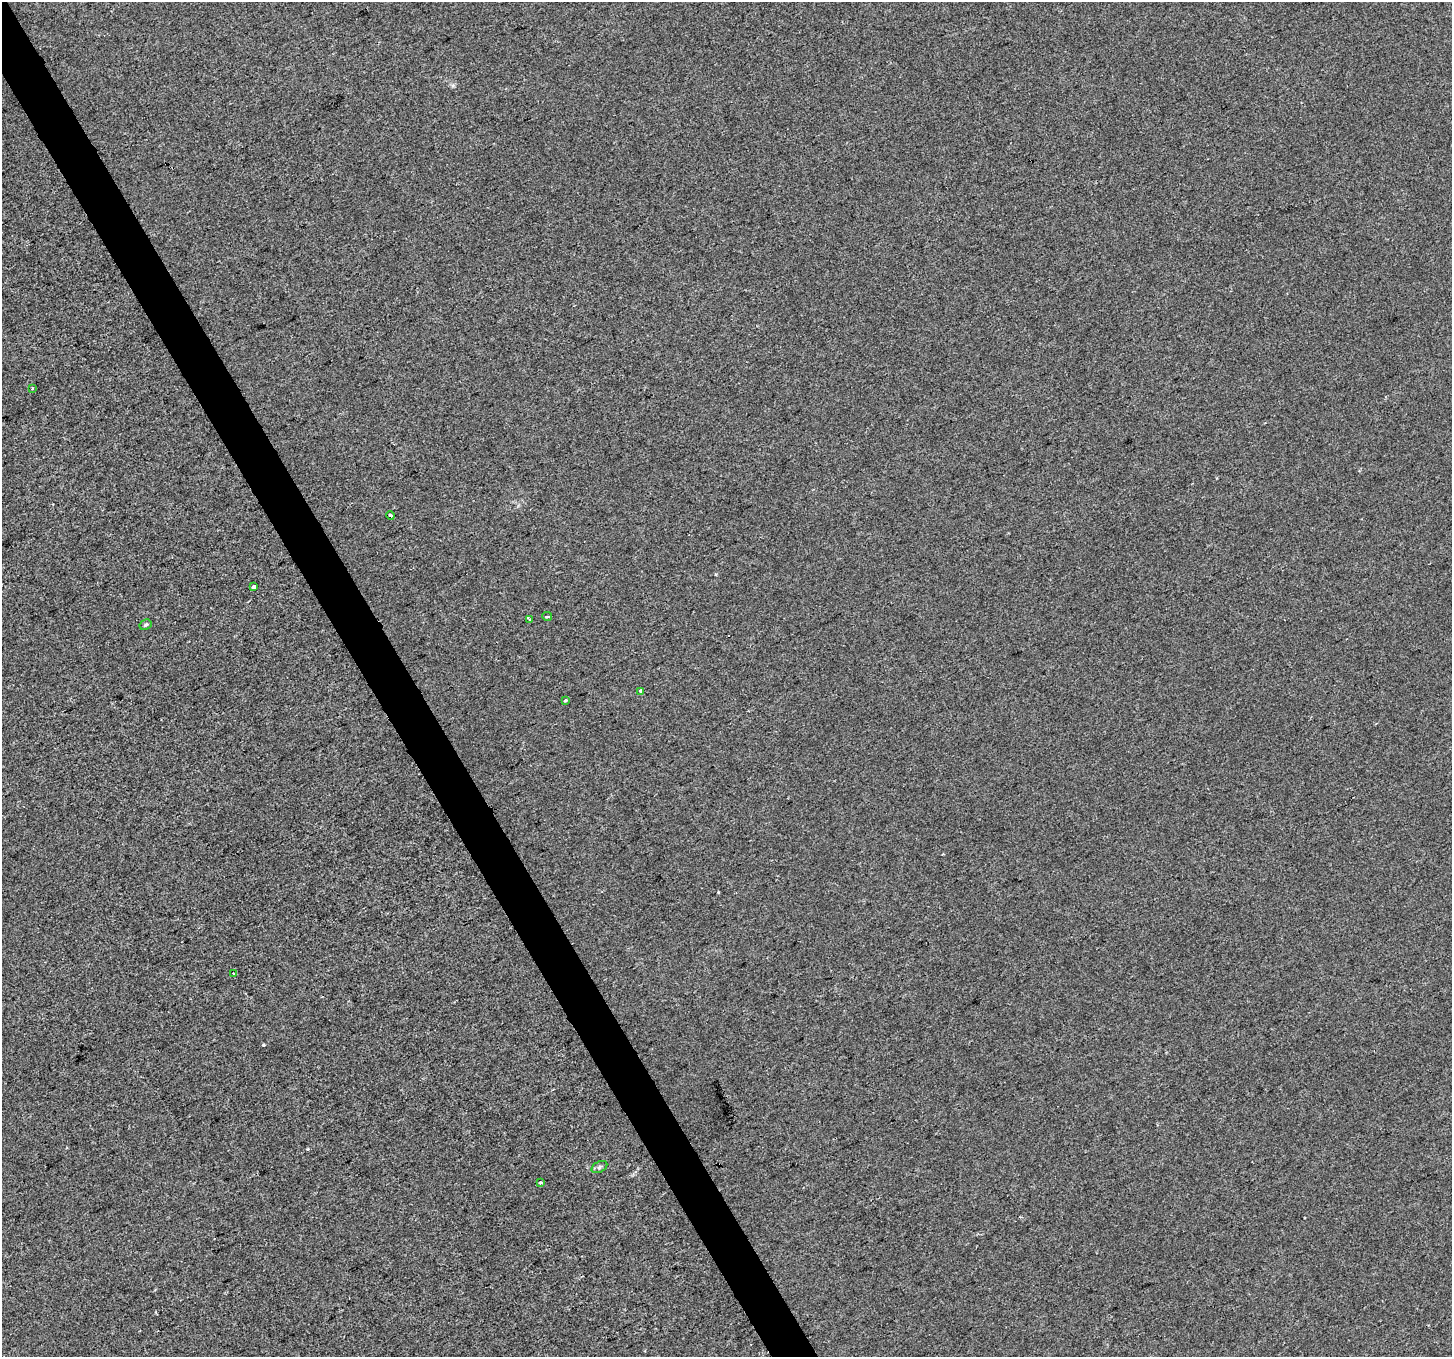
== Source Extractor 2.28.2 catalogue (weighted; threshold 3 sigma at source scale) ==
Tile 11 of 4 x 4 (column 3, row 3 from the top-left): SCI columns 2901-4350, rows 1520-2874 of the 5799 x 5687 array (HDU 1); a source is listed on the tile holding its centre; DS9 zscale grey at full resolution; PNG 1454 x 1359 px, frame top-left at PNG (2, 2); each listed source drawn as its Kron ellipse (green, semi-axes under 4 px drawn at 4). Shown black and unused: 3% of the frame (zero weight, under 2 of 3 exposures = <1% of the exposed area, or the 3 px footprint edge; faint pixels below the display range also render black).
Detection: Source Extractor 2.28.2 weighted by HDU 2 'WHT'; one run over the whole footprint, this tile lists its part. Background 0.00151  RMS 0.0057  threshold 0.0255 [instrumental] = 3 sigma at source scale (4.5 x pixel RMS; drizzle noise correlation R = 1.50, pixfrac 1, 0.0396/0.0396 arcsec/px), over >= 5 px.
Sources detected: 12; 1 cosmic-ray / hot-pixel residue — neither listed nor drawn; the other 11 listed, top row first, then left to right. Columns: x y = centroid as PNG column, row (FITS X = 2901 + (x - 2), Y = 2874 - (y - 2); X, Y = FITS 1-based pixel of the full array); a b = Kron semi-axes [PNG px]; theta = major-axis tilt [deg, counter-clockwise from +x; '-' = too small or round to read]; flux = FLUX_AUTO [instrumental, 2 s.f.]
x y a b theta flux
32 389 3 2 - 0.88
390 515 4 3 - 2.6
254 587 3 3 - 21
547 617 5 3 - 1.6
530 619 4 2 - 0.95
145 625 6 5 - 0.99
641 691 4 3 - 3.8
565 700 4 3 - 0.77
234 973 3 3 - 1.9
599 1167 8 5 28 1.4
540 1183 3 3 - 2.2